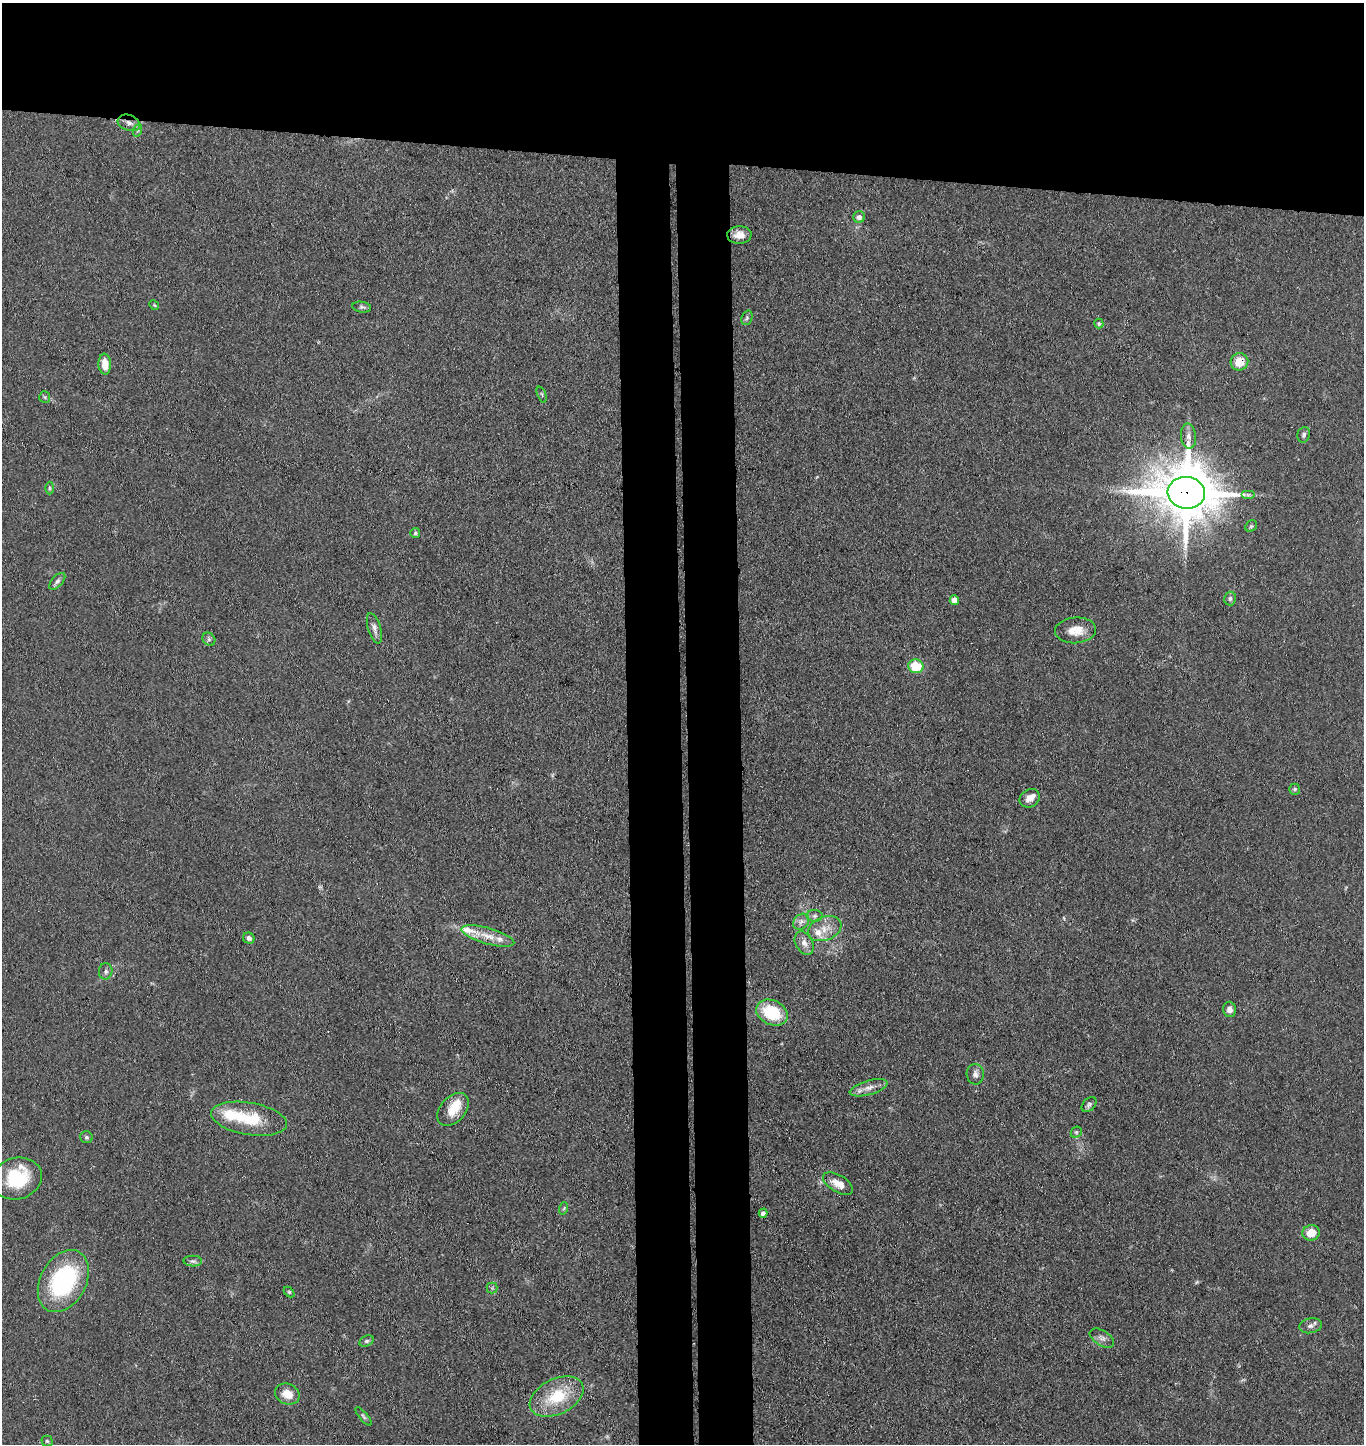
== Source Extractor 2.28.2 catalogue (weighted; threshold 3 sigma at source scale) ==
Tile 2 of 3 x 3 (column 2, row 1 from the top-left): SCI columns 1521-2882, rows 2887-4328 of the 4410 x 4332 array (HDU 1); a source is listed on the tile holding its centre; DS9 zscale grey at full resolution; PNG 1366 x 1446 px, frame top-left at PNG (2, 3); each listed source drawn as its Kron ellipse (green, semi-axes under 4 px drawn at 4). Shown black and unused: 18% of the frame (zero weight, under 3 of 4 exposures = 5% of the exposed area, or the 3 px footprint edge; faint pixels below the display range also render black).
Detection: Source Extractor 2.28.2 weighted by HDU 2 'WHT'; one run over the whole footprint, this tile lists its part. Background 0.089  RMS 0.0074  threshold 0.0333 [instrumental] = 3 sigma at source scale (4.5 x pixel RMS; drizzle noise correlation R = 1.50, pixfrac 1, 0.05/0.05 arcsec/px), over >= 5 px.
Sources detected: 67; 7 inside a brighter listed object's ellipse — not listed separately; the other 60 listed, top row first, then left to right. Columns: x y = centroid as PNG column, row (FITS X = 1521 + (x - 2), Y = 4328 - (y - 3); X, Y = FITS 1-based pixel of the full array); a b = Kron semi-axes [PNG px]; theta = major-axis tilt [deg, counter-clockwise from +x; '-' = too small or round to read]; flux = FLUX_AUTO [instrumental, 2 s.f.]
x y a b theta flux
129 123 11 8 -19 3.9
138 130 6 4 72 1.3
859 217 6 6 - 3.5
739 235 12 8 3 7
154 305 5 4 - 0.8
362 307 9 5 -8 1.8
747 318 7 5 69 1.6
1099 324 5 4 - 1.5
1239 362 9 8 - 13
105 364 10 6 -86 9.1
542 394 8 2 -69 0.78
45 397 6 5 - 1.3
1304 435 8 6 74 1.9
1188 436 13 7 -84 4.3
49 488 6 4 -90 1.1
1186 493 19 16 -6 4700
1248 495 7 4 0 1.6
1251 526 6 5 - 1.3
415 533 5 5 - 1.1
57 581 10 5 47 2.2
1230 598 7 6 - 2.1
954 600 5 4 - 8.4
374 628 16 6 -73 3.7
1075 630 21 13 4 12
209 639 7 6 - 1.6
916 666 7 7 - 22
1295 789 5 5 - 1.4
1030 798 10 8 33 5.2
815 916 8 6 2 2
801 922 9 6 43 3.2
825 929 17 11 22 9.7
488 936 27 8 -16 11
249 938 6 5 - 2.5
804 943 12 8 -61 4.9
106 971 8 7 - 2.3
1229 1009 8 6 -79 3.4
772 1012 16 12 -26 34
975 1074 10 8 -87 3.3
869 1088 19 7 16 6.2
1089 1105 9 6 47 1.9
453 1109 19 12 48 14
249 1119 38 16 -9 31
1076 1132 6 5 - 1.2
86 1137 6 6 - 1.5
17 1178 25 20 16 35
838 1183 17 8 -31 7.8
564 1208 6 4 72 1.1
763 1213 4 4 - 3.1
1311 1233 9 8 - 11
193 1261 9 5 0 1.9
63 1281 33 23 62 91
492 1288 5 5 - 1.1
289 1292 6 4 -45 1
1310 1326 11 7 11 3.2
1102 1338 13 7 -31 3.8
366 1341 8 5 26 1.4
287 1394 13 10 -22 9.8
557 1397 29 17 26 30
363 1416 11 4 -50 1.6
47 1441 5 5 - 1.2
Overlapping masked pixels (flux is a lower limit): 3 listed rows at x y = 129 123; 1239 362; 1186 493